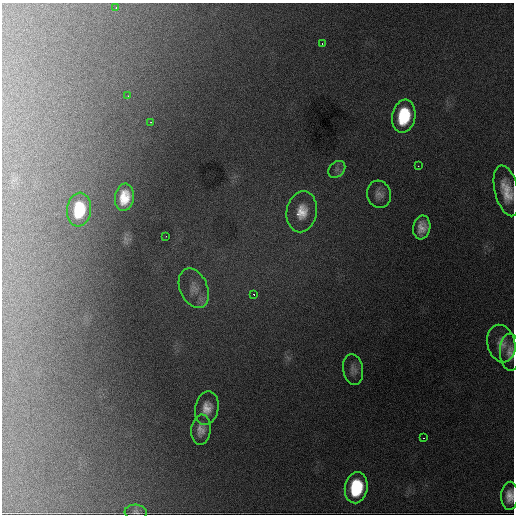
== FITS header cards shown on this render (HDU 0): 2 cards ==
NAXIS1  =                  512 / Axis length
NAXIS2  =                  512 / Axis length

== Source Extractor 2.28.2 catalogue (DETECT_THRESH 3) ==
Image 512 x 512 px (HDU 0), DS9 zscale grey, 1 PNG px = 1 image px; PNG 516 x 516 px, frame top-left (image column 1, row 512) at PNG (2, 3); each listed source drawn as its Kron ellipse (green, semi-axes under 4 px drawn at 4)
Background 3140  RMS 54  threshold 163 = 3 sigma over >= 5 px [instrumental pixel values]
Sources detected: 25; all 25 listed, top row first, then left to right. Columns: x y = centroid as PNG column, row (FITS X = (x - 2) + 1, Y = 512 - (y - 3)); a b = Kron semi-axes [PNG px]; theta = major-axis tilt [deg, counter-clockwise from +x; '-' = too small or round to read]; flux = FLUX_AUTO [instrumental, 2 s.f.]
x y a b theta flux
116 7 3 2 - 7800
322 43 2 2 - 3100
128 96 3 2 - 2900
404 116 17 11 79 170000
151 122 2 2 - 3100
418 166 2 2 - 2400
337 169 9 7 44 15000
507 191 26 11 -76 81000
379 194 14 12 -74 28000
124 197 14 9 82 77000
79 210 17 12 83 130000
302 212 21 15 80 74000
422 227 12 8 80 40000
166 236 2 2 - 2100
194 288 21 13 -67 47000
254 295 3 2 - 2800
501 344 19 14 -76 44000
510 352 18 10 -88 33000
353 370 15 10 -81 23000
207 408 17 11 79 50000
201 430 15 9 84 34000
423 438 2 2 - 3100
356 488 16 11 82 200000
510 496 14 8 88 38000
136 512 11 7 -4 12000
At the frame edge (FLAGS 8, measured only in part): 3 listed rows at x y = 507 191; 510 352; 510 496